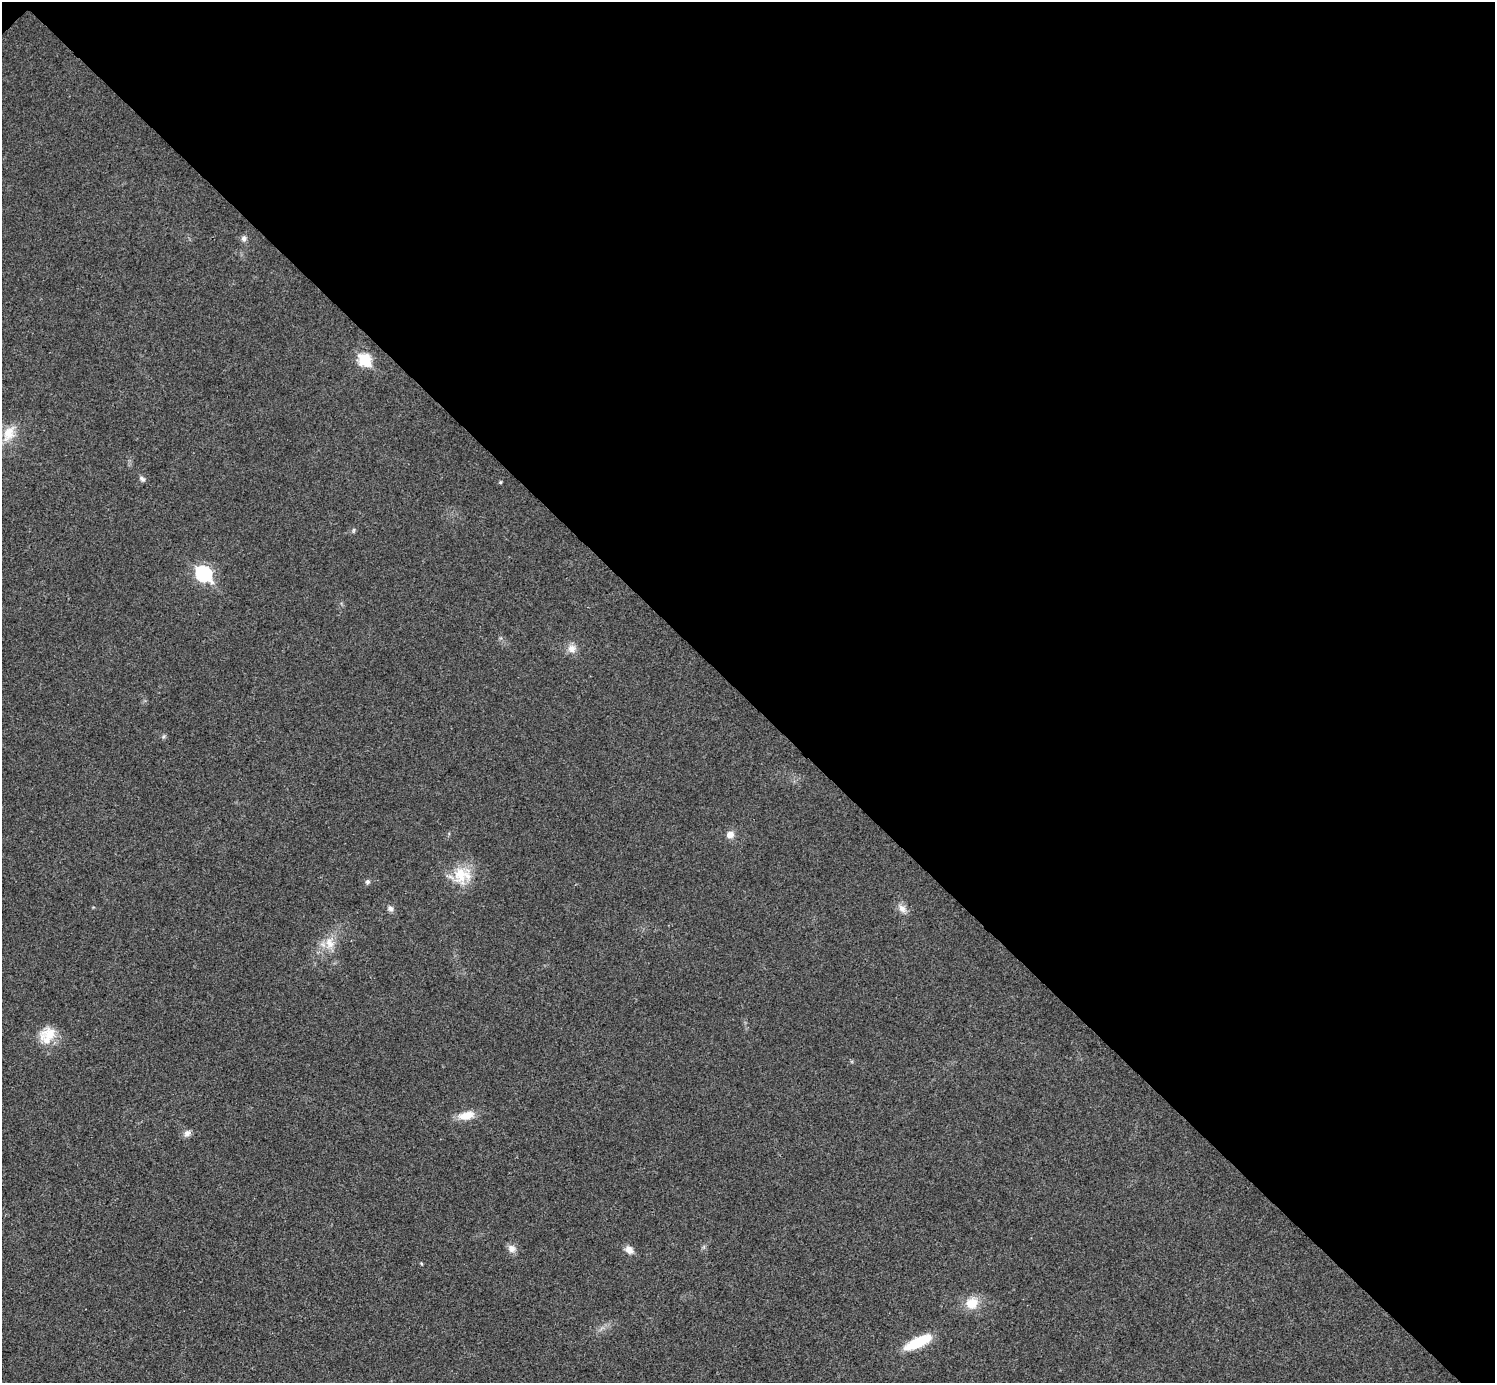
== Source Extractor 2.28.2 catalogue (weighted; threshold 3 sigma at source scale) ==
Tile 3 of 4 x 4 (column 3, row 1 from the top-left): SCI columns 2994-4486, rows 4445-5825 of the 5983 x 5983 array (HDU 1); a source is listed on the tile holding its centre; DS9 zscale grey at full resolution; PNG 1497 x 1385 px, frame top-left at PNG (2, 2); no overlay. Shown black and unused: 51% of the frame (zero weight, under 3 of 4 exposures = <1% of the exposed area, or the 3 px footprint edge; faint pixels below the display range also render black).
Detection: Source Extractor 2.28.2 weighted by HDU 2 'WHT'; one run over the whole footprint, this tile lists its part. Background 0.0222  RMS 0.0054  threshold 0.0242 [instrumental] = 3 sigma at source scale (4.5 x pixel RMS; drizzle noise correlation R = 1.50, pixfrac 1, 0.05/0.05 arcsec/px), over >= 5 px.
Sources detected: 22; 1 inside a brighter listed object's ellipse — not listed separately; the other 21 listed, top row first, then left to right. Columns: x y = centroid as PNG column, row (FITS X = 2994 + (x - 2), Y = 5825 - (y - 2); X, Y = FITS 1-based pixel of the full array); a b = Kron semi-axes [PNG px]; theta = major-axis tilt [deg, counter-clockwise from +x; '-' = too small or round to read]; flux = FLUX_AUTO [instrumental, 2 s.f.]
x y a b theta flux
244 238 7 6 - 1.8
364 359 7 6 - 46
9 433 24 14 65 10
142 479 8 5 -45 1.4
500 482 4 4 - 0.64
353 530 6 4 71 0.72
204 574 8 7 - 92
572 648 12 11 - 4
730 835 8 8 - 3.7
462 875 25 23 29 16
367 882 7 6 - 1.2
390 908 8 7 - 1.9
902 908 12 8 -45 3.5
330 943 18 12 -84 7.4
50 1034 28 16 6 11
466 1116 21 10 12 7.6
187 1133 10 8 36 2.5
512 1248 11 9 -36 3.4
629 1250 11 8 -37 3.5
972 1303 17 15 28 9.2
918 1342 28 9 25 22